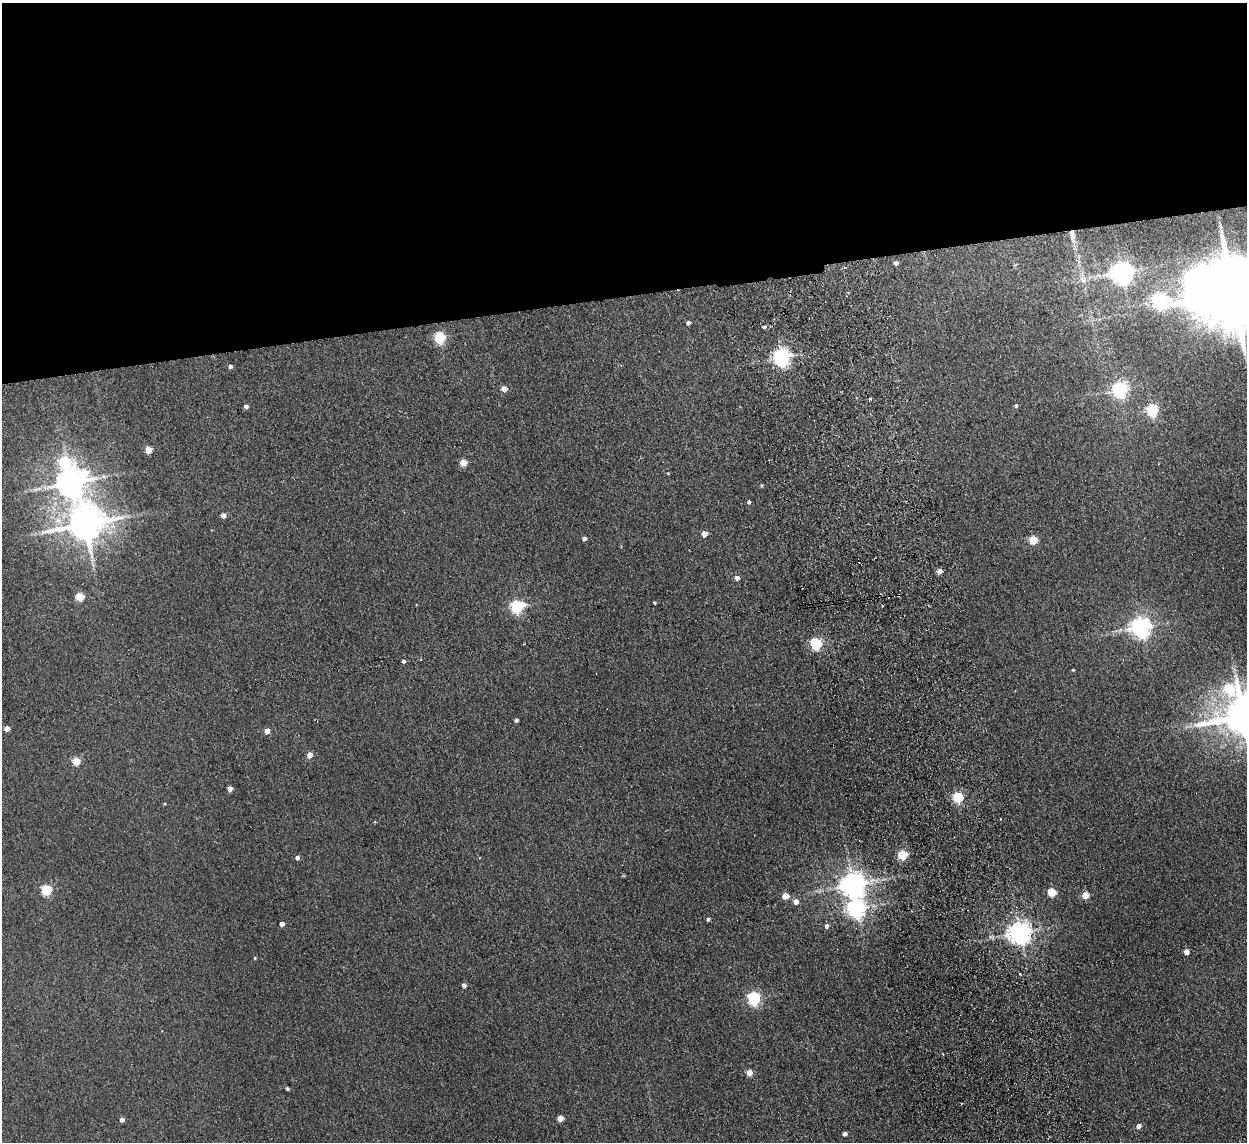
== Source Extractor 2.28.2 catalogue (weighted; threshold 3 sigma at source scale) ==
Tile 2 of 4 x 4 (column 2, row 1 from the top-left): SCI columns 1297-2541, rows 3573-4712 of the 5083 x 4981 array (HDU 1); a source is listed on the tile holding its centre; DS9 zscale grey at full resolution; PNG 1249 x 1144 px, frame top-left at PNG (2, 3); no overlay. Shown black and unused: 26% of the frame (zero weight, under 2 of 3 exposures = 3% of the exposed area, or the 3 px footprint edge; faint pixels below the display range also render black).
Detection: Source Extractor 2.28.2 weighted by HDU 2 'WHT'; one run over the whole footprint, this tile lists its part. Background 0.0671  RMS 0.0097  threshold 0.0438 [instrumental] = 3 sigma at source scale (4.5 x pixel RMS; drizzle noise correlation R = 1.50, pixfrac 1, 0.05/0.05 arcsec/px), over >= 5 px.
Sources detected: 74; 1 inside a brighter object's white glare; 1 cosmic-ray / hot-pixel residue — not listed; the other 72 listed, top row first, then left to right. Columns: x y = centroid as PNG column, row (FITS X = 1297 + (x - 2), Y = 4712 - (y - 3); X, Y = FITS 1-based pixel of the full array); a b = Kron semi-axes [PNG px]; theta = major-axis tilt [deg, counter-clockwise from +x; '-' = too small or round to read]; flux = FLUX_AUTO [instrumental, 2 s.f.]
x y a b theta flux
1072 234 16 7 -85 9
896 263 4 4 - 3.4
1122 272 7 7 - 770
1083 280 13 7 -39 5.9
1232 293 22 17 7 16000
1159 300 8 6 -23 280
688 323 4 4 - 2.5
764 327 4 3 - 5.8
439 337 6 5 - 84
781 357 6 6 - 410
230 366 5 4 - 2.5
504 389 5 5 - 9.2
1120 389 6 6 - 280
870 399 3 3 - 2.8
246 406 4 4 - 3.6
1016 406 4 4 - 1.6
1152 410 6 5 - 120
148 450 5 4 - 17
65 462 8 7 - 74
463 462 5 5 - 18
70 482 10 9 - 1400
762 485 4 3 - 1.1
749 502 4 4 - 1.9
223 515 4 4 - 5.7
85 524 11 10 - 2600
704 534 5 4 - 8.4
584 538 4 4 - 3.1
1033 539 5 5 - 29
940 571 4 4 - 7.7
737 578 5 5 - 4.1
898 595 3 3 - 1.9
80 597 5 5 - 33
654 603 3 3 - 1.2
517 606 6 6 - 150
1141 627 7 7 - 570
816 643 5 5 - 120
524 644 3 3 - 2.2
404 661 4 3 - 11
1073 670 3 3 - 0.74
1229 688 9 8 - 60
1243 716 13 11 14 3800
516 720 4 4 - 2.5
7 728 4 4 - 8.4
267 731 4 4 - 7.6
309 755 5 4 - 10
76 761 5 5 - 28
230 789 4 4 - 6.3
958 797 5 5 - 70
1001 818 3 3 - 2.7
902 855 5 5 - 46
297 858 4 4 - 3.4
853 884 8 7 - 1000
46 890 5 5 - 71
1052 892 5 5 - 37
1085 895 5 4 - 18
785 896 5 4 - 13
796 901 5 5 - 6.6
856 908 7 7 - 390
708 919 4 4 - 1.6
282 924 4 4 - 5.9
826 926 5 4 - 3.2
1020 933 7 7 - 780
1186 952 5 4 - 5.8
255 958 3 3 - 0.91
464 985 4 4 - 4.6
754 998 6 5 - 160
749 1072 4 4 - 10
287 1088 4 3 - 1.8
560 1118 4 4 - 12
122 1120 4 4 - 4.2
1139 1126 5 5 - 4.9
845 1134 4 4 - 3.1
Overlapping masked pixels (flux is a lower limit): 2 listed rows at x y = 1072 234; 898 595
Isophote crosses this tile's border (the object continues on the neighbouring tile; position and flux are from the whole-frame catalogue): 2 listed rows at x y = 1232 293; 1243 716